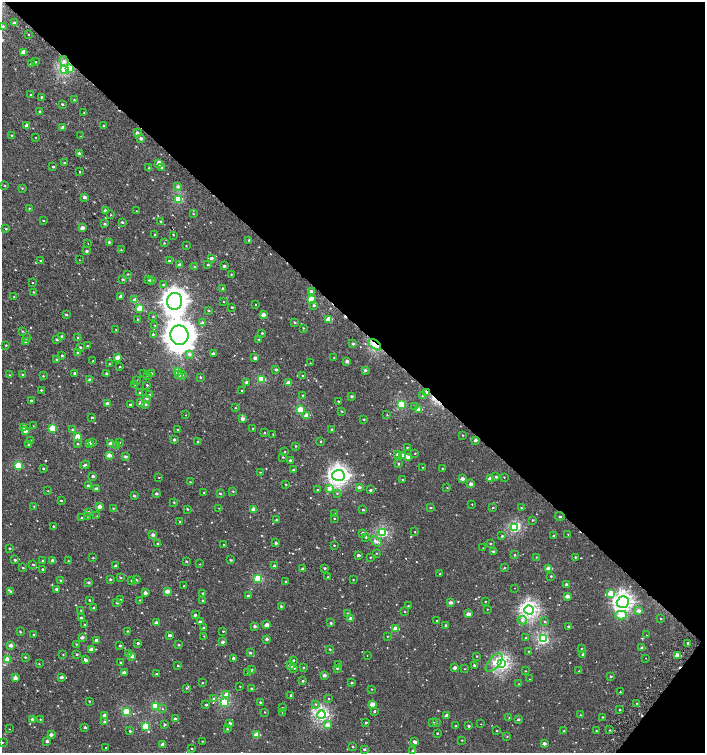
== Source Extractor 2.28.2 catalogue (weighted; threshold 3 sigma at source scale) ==
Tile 8 of 4 x 4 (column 4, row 2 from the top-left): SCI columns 4423-5828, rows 3008-4508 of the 6059 x 6037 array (HDU 1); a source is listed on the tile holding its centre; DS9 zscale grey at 2 x 2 block average (1 PNG px = mean of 2 x 2 image px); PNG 707 x 755 px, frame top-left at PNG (2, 2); each listed source drawn as its Kron ellipse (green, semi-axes under 4 px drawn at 4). Shown black and unused: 44% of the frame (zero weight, under 2 of 3 exposures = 2% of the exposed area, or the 3 px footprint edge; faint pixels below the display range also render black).
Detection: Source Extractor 2.28.2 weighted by HDU 2 'WHT'; one run over the whole footprint, this tile lists its part. Background 0.00127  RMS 0.0039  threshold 0.0174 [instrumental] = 3 sigma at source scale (4.5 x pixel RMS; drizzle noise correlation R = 1.50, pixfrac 1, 0.0396/0.0396 arcsec/px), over >= 5 px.
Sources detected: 575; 1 inside a brighter object's white glare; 9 cosmic-ray / hot-pixel residue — neither listed nor drawn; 2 inside a brighter listed object's ellipse — not listed separately; of the other 563, all 500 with FLUX_AUTO >= 0.41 (the completeness limit of this list) listed and drawn (63 fainter detections not listed), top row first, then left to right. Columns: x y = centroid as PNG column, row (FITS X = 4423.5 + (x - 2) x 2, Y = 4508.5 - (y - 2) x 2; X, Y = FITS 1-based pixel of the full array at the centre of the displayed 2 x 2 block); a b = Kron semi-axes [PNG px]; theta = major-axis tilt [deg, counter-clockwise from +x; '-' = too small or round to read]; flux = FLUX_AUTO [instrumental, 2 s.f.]
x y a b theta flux
14 23 2 2 - 1.5
3 26 2 2 - 1.4
28 34 3 2 - 0.48
23 53 3 3 - 7.2
64 61 5 4 - 2.6
35 62 2 2 - 0.8
31 64 2 2 - 2.1
69 68 3 3 - 22
64 69 3 3 - 99
31 95 2 2 - 0.74
41 97 2 2 - 0.81
74 100 3 3 - 0.79
62 104 3 2 - 0.78
40 112 2 2 - 2.1
84 112 3 2 - 0.58
26 125 3 2 - 3
104 126 2 2 - 0.75
63 128 2 2 - 4.5
137 133 2 2 - 3.6
12 135 3 2 - 0.58
80 136 2 2 - 1.8
36 137 2 2 - 0.81
141 138 2 2 - 3.3
79 153 3 3 - 1.9
64 162 2 2 - 0.65
159 163 3 2 - 8.5
53 167 2 2 - 0.91
149 168 3 2 - 0.68
162 168 3 3 - 0.85
79 171 2 2 - 4.2
5 186 3 2 - 0.47
178 186 3 3 - 2.2
22 188 3 2 - 0.5
85 197 3 2 - 3.4
179 199 3 3 - 41
29 208 2 2 - 0.55
105 210 3 3 - 1.9
136 211 2 2 - 0.42
193 213 2 2 - 0.44
111 215 2 2 - 0.46
43 220 2 2 - 0.56
161 221 3 2 - 0.61
122 222 3 2 - 1.2
105 224 3 3 - 1.5
82 228 3 2 - 5.8
6 229 3 2 - 0.73
155 235 2 2 - 0.83
173 235 2 2 - 2.7
249 240 2 2 - 1.3
109 242 2 2 - 1.5
88 243 2 2 - 0.56
164 243 2 2 - 0.52
186 246 2 2 - 0.44
121 250 3 2 - 0.53
86 251 2 2 - 1.8
211 258 3 2 - 2.3
80 260 2 2 - 0.62
41 261 2 2 - 6.6
169 261 3 2 - 1.5
180 265 2 2 - 4.5
208 265 2 2 - 1.1
224 266 2 2 - 1.8
195 267 2 2 - 0.48
128 274 3 2 - 0.52
231 274 2 2 - 0.42
123 279 3 3 - 1.1
148 280 3 2 - 0.78
151 280 3 2 - 2.4
32 282 2 2 - 2.1
163 285 3 3 - 1.2
223 288 3 2 - 0.83
311 291 3 3 - 2.4
34 292 3 2 - 0.72
120 296 2 2 - 3.3
14 297 2 2 - 0.88
311 299 3 3 - 25
135 300 3 2 - 8.1
175 301 8 7 - 610
224 302 2 2 - 1.8
255 305 2 2 - 1.1
314 305 4 3 - 1.6
232 307 2 2 - 0.87
140 308 3 3 - 24
209 311 3 2 - 0.63
66 314 3 2 - 1.1
263 315 3 2 - 6.5
153 317 3 2 - 0.5
137 319 2 2 - 0.51
329 319 3 2 - 19
202 323 3 2 - 3.9
295 323 3 2 - 1.2
155 325 2 2 - 1.7
303 328 3 2 - 0.66
116 330 2 2 - 0.42
22 331 3 2 - 0.57
262 333 2 2 - 0.81
153 334 3 2 - 0.89
179 335 9 9 - 1300
62 336 2 2 - 1.9
26 338 3 3 - 0.7
78 338 2 2 - 2.4
57 339 3 2 - 1.5
259 339 2 2 - 0.53
26 342 3 3 - 1.5
353 344 3 2 - 1.8
6 345 2 2 - 0.54
375 345 7 4 -38 15
87 346 3 2 - 0.7
80 347 2 2 - 1.1
78 353 3 2 - 1.1
189 354 4 3 - 2.1
213 354 2 2 - 2.9
62 355 3 3 - 0.85
118 358 3 2 - 7.9
255 358 2 2 - 2.8
334 358 2 2 - 0.48
57 360 3 2 - 0.9
93 361 2 2 - 0.76
347 361 3 2 - 3.1
310 363 3 2 - 0.43
109 364 2 2 - 0.51
120 367 2 2 - 0.7
276 370 3 2 - 2.1
365 370 3 3 - 1.9
178 371 3 2 - 12
74 373 3 2 - 1.2
106 373 2 2 - 1.4
144 373 3 2 - 0.45
151 373 3 2 - 1.1
22 374 2 2 - 0.67
9 375 2 2 - 0.45
147 375 3 3 - 0.7
178 375 3 3 - 3.9
182 375 4 3 - 1.3
43 376 3 2 - 0.52
303 376 2 2 - 0.55
200 377 2 2 - 0.85
261 379 3 3 - 35
90 380 3 3 - 3.4
136 380 2 2 - 0.49
246 382 2 2 - 2.1
289 383 3 2 - 7.8
135 384 3 2 - 0.48
147 385 2 2 - 3.9
41 390 2 2 - 0.68
242 390 2 2 - 4.8
140 393 2 2 - 1
427 393 4 3 - 2.1
150 395 3 2 - 0.94
303 395 2 2 - 0.45
352 396 3 2 - 1.6
422 396 3 2 - 0.64
146 399 3 2 - 2.9
31 401 3 2 - 1.1
338 401 2 2 - 0.86
107 403 2 2 - 4.1
141 403 3 2 - 4.4
146 404 3 3 - 1.4
401 404 3 3 - 44
130 405 2 2 - 1.6
414 406 2 2 - 0.69
235 408 3 2 - 0.49
419 409 3 2 - 9.1
300 410 3 3 - 29
342 411 3 2 - 0.73
186 415 2 2 - 0.99
307 415 3 2 - 11
387 415 2 2 - 0.47
92 417 2 2 - 0.85
242 419 3 2 - 4.4
364 419 3 2 - 0.71
33 426 2 2 - 0.49
24 427 3 3 - 1.9
53 428 3 3 - 30
72 429 3 2 - 0.84
253 429 3 2 - 0.69
332 429 2 2 - 0.77
178 430 2 2 - 1
25 431 3 2 - 3.9
264 433 3 2 - 0.65
273 434 3 2 - 0.44
463 435 2 2 - 0.56
77 437 3 2 - 17
174 439 2 2 - 2
475 440 3 2 - 2.8
31 441 2 2 - 3
321 441 2 2 - 0.51
120 442 3 2 - 0.41
198 442 3 2 - 1.7
89 443 3 2 - 3.2
93 443 3 2 - 0.53
111 443 3 2 - 8.2
78 444 3 2 - 0.91
29 445 2 2 - 1
117 445 3 2 - 0.7
296 446 2 2 - 0.68
407 447 3 2 - 0.67
285 452 2 2 - 0.59
415 453 2 2 - 0.59
397 454 3 3 - 2.3
109 455 3 2 - 7.6
125 456 3 3 - 2
403 456 3 2 - 10
283 457 2 2 - 0.75
408 457 3 2 - 5.1
290 460 2 2 - 2
399 463 2 2 - 5.9
85 465 5 2 - 2
18 466 3 3 - 28
423 467 2 2 - 0.65
442 468 2 2 - 0.51
43 469 2 2 - 1.2
293 470 2 2 - 1
260 472 2 2 - 0.49
338 475 6 5 - 310
93 476 2 2 - 2.6
159 477 2 2 - 2.3
496 477 3 3 - 1.2
504 477 2 2 - 0.46
490 478 3 2 - 7.5
462 479 3 2 - 4.9
402 480 3 2 - 0.54
190 482 2 2 - 0.46
286 484 2 2 - 0.62
470 484 3 2 - 4.6
88 486 3 3 - 1.6
359 487 3 2 - 3
447 487 3 2 - 0.53
329 488 3 3 - 4.4
97 489 2 2 - 5.1
317 490 2 2 - 0.51
370 490 2 2 - 1.8
48 491 2 2 - 0.59
233 491 3 2 - 0.71
204 492 2 2 - 0.49
220 493 2 2 - 0.88
337 493 3 2 - 0.72
156 494 3 2 - 1.9
134 495 2 2 - 1.5
61 500 3 2 - 0.71
174 502 2 2 - 0.7
472 504 2 2 - 1.1
34 506 2 2 - 0.46
99 507 2 2 - 6.3
113 508 2 2 - 0.53
219 508 3 2 - 0.41
430 508 2 2 - 1.1
493 508 2 2 - 2.7
521 508 2 2 - 0.59
187 509 3 2 - 0.84
254 509 3 2 - 7.7
363 510 2 2 - 0.89
88 512 3 3 - 1.7
335 513 2 2 - 0.49
87 516 2 2 - 0.53
97 516 2 2 - 0.48
560 516 5 2 - 1
81 517 2 2 - 0.71
334 518 2 2 - 0.46
276 520 2 2 - 0.81
532 520 2 2 - 0.73
180 522 2 2 - 0.52
53 526 2 2 - 2.6
515 527 4 3 - 75
382 532 3 3 - 81
415 532 2 2 - 0.52
363 533 3 2 - 3.3
568 534 2 2 - 0.45
153 535 2 2 - 3.6
502 536 3 2 - 0.96
553 536 2 2 - 1
366 537 3 2 - 0.92
376 541 6 3 -39 3.4
276 543 2 2 - 2
158 544 3 2 - 1.7
490 544 2 2 - 1
224 545 2 2 - 0.6
334 545 2 2 - 0.62
10 548 2 2 - 0.74
483 548 2 2 - 0.55
493 551 3 2 - 0.95
376 553 2 2 - 0.46
358 555 2 2 - 2.4
514 555 2 2 - 0.97
370 557 2 2 - 0.56
536 557 2 2 - 0.53
575 557 2 2 - 0.78
93 558 2 2 - 0.63
15 560 3 2 - 1.5
52 560 3 3 - 2.7
230 560 3 2 - 0.96
43 561 2 2 - 1.3
68 561 3 2 - 0.46
186 561 2 2 - 0.92
33 564 2 2 - 0.8
200 564 2 2 - 0.43
116 566 2 2 - 1.9
274 566 2 2 - 2.5
23 568 2 2 - 0.71
324 568 3 3 - 0.96
505 568 3 2 - 0.67
549 568 3 2 - 10
43 569 2 2 - 0.84
303 569 2 2 - 4.6
440 574 2 2 - 0.49
551 576 2 2 - 0.79
120 577 3 2 - 0.78
328 577 2 2 - 0.63
110 579 2 2 - 1.2
258 579 3 3 - 39
61 580 3 3 - 1
132 580 3 3 - 1.5
136 580 3 2 - 1.1
353 580 3 2 - 0.43
286 581 2 2 - 0.7
89 582 3 2 - 1.4
566 584 3 2 - 1.6
184 586 2 2 - 1.8
515 588 2 2 - 1.5
56 589 3 2 - 2
11 591 3 3 - 0.99
167 591 3 2 - 8.9
145 593 2 2 - 4.4
203 593 2 2 - 0.72
610 593 3 2 - 13
248 596 2 2 - 3.6
567 596 3 2 - 6.2
89 600 2 2 - 0.82
120 600 3 2 - 1.6
140 600 3 2 - 0.47
202 601 3 2 - 0.97
485 601 2 2 - 0.55
450 602 3 2 - 3.8
623 602 6 5 - 290
117 603 3 2 - 1
281 606 2 2 - 1.1
408 606 3 2 - 0.59
94 608 3 3 - 1.5
487 609 2 2 - 0.43
81 610 2 2 - 0.45
529 610 5 4 - 220
404 611 2 2 - 0.53
638 611 3 2 - 4.2
347 613 3 2 - 0.58
468 614 3 2 - 6.5
195 615 2 2 - 1.7
621 615 6 4 1 14
81 618 3 2 - 2
351 618 2 2 - 3.4
660 618 2 2 - 0.5
437 620 2 2 - 0.68
522 620 5 4 - 2.3
200 621 3 2 - 2
545 621 3 3 - 0.75
157 623 3 2 - 6
331 623 3 2 - 1.2
85 624 2 2 - 2.2
267 625 3 2 - 5.8
445 625 2 2 - 0.89
255 626 2 2 - 2.2
569 627 2 2 - 2.3
204 628 2 2 - 2.5
396 629 3 2 - 15
127 631 2 2 - 0.7
223 631 2 2 - 0.62
20 632 2 2 - 0.92
34 635 2 2 - 1.3
170 635 2 2 - 3.3
646 635 2 2 - 0.92
204 636 2 2 - 0.45
387 636 2 2 - 0.46
82 637 3 2 - 3.1
526 638 2 2 - 0.9
267 639 2 2 - 2.6
543 639 4 3 - 93
96 640 3 2 - 4.8
222 642 2 2 - 3.5
138 643 3 2 - 1.4
688 643 2 2 - 1.3
76 644 3 2 - 0.57
11 645 2 2 - 4.6
120 645 3 2 - 1.1
179 645 3 2 - 0.95
581 648 2 2 - 0.45
642 648 3 2 - 3.9
91 649 3 2 - 5.6
330 649 2 2 - 0.79
529 651 2 2 - 0.47
250 653 3 3 - 1.3
63 654 2 2 - 0.46
77 654 3 2 - 0.94
129 654 3 2 - 4.4
583 654 2 2 - 2.5
677 655 3 2 - 11
132 656 3 2 - 4.6
367 656 2 2 - 0.5
477 656 2 2 - 0.53
25 657 3 2 - 0.83
233 658 2 2 - 2.6
646 658 2 2 - 1.7
7 660 3 2 - 15
86 660 3 2 - 3.6
294 660 2 2 - 6.4
120 662 2 2 - 0.72
494 662 11 5 49 7.1
39 664 3 2 - 0.51
339 664 2 2 - 0.88
502 664 4 3 - 160
290 665 3 2 - 7.1
474 665 2 2 - 1.4
178 666 2 2 - 0.87
294 668 2 2 - 0.71
303 668 3 2 - 0.61
337 668 2 2 - 1
455 668 3 2 - 4.3
464 669 2 2 - 0.43
251 670 3 2 - 1.7
526 671 2 2 - 0.44
579 671 2 2 - 0.54
248 672 3 2 - 0.53
124 673 2 2 - 4.5
156 674 2 2 - 0.98
324 675 2 2 - 4.1
610 676 3 2 - 0.84
61 677 3 2 - 2.6
15 678 2 2 - 5.9
530 679 2 2 - 0.44
303 681 2 2 - 1.3
202 682 2 2 - 0.49
352 683 2 2 - 1.4
519 684 2 2 - 0.51
240 686 2 2 - 0.43
186 688 3 3 - 0.86
251 689 2 2 - 1.3
372 689 2 2 - 0.5
620 692 2 2 - 0.55
227 695 3 2 - 11
291 695 2 2 - 1.2
214 698 3 3 - 1.7
329 699 2 2 - 0.41
89 701 2 2 - 0.65
224 702 3 3 - 64
260 702 2 2 - 0.99
637 703 2 2 - 0.59
316 704 3 3 - 0.79
372 704 3 2 - 9.3
206 705 2 2 - 1.8
155 706 4 3 - 40
282 708 2 2 - 0.72
163 709 2 2 - 0.47
620 710 2 2 - 1
374 711 2 2 - 8.6
126 712 3 3 - 41
265 712 2 2 - 0.45
282 713 2 2 - 0.54
105 715 2 2 - 4
321 715 4 3 - 130
446 715 2 2 - 3
581 715 3 2 - 0.63
603 717 2 2 - 0.66
509 718 3 2 - 0.64
32 719 2 2 - 1.7
40 719 3 2 - 0.68
175 719 2 2 - 3.1
518 720 2 2 - 1.6
105 722 3 2 - 3.3
366 722 3 2 - 1
433 722 3 3 - 0.86
230 723 2 2 - 2.7
436 723 3 2 - 0.64
165 724 3 3 - 1.1
481 724 2 2 - 0.82
328 725 3 3 - 4.8
456 726 2 2 - 0.71
469 726 2 2 - 1.6
85 727 2 2 - 1.9
146 727 3 3 - 31
9 729 2 2 - 0.7
227 729 3 2 - 0.89
609 730 2 2 - 0.66
130 731 3 2 - 1.3
497 731 2 2 - 0.65
564 731 2 2 - 0.75
596 731 2 2 - 0.78
437 733 2 2 - 1
51 735 2 2 - 3.9
257 735 3 2 - 16
507 736 3 2 - 0.58
462 740 2 2 - 0.46
47 741 3 2 - 2.3
202 741 2 2 - 0.49
2 742 2 2 - 0.46
415 742 3 2 - 4.3
544 743 3 2 - 3.4
163 744 2 2 - 4.9
353 747 2 2 - 0.79
105 748 2 2 - 1.5
191 749 3 2 - 0.56
364 749 3 3 - 1
413 751 3 2 - 2.1
Overlapping masked pixels (flux is a lower limit): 3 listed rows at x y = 69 68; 375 345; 427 393